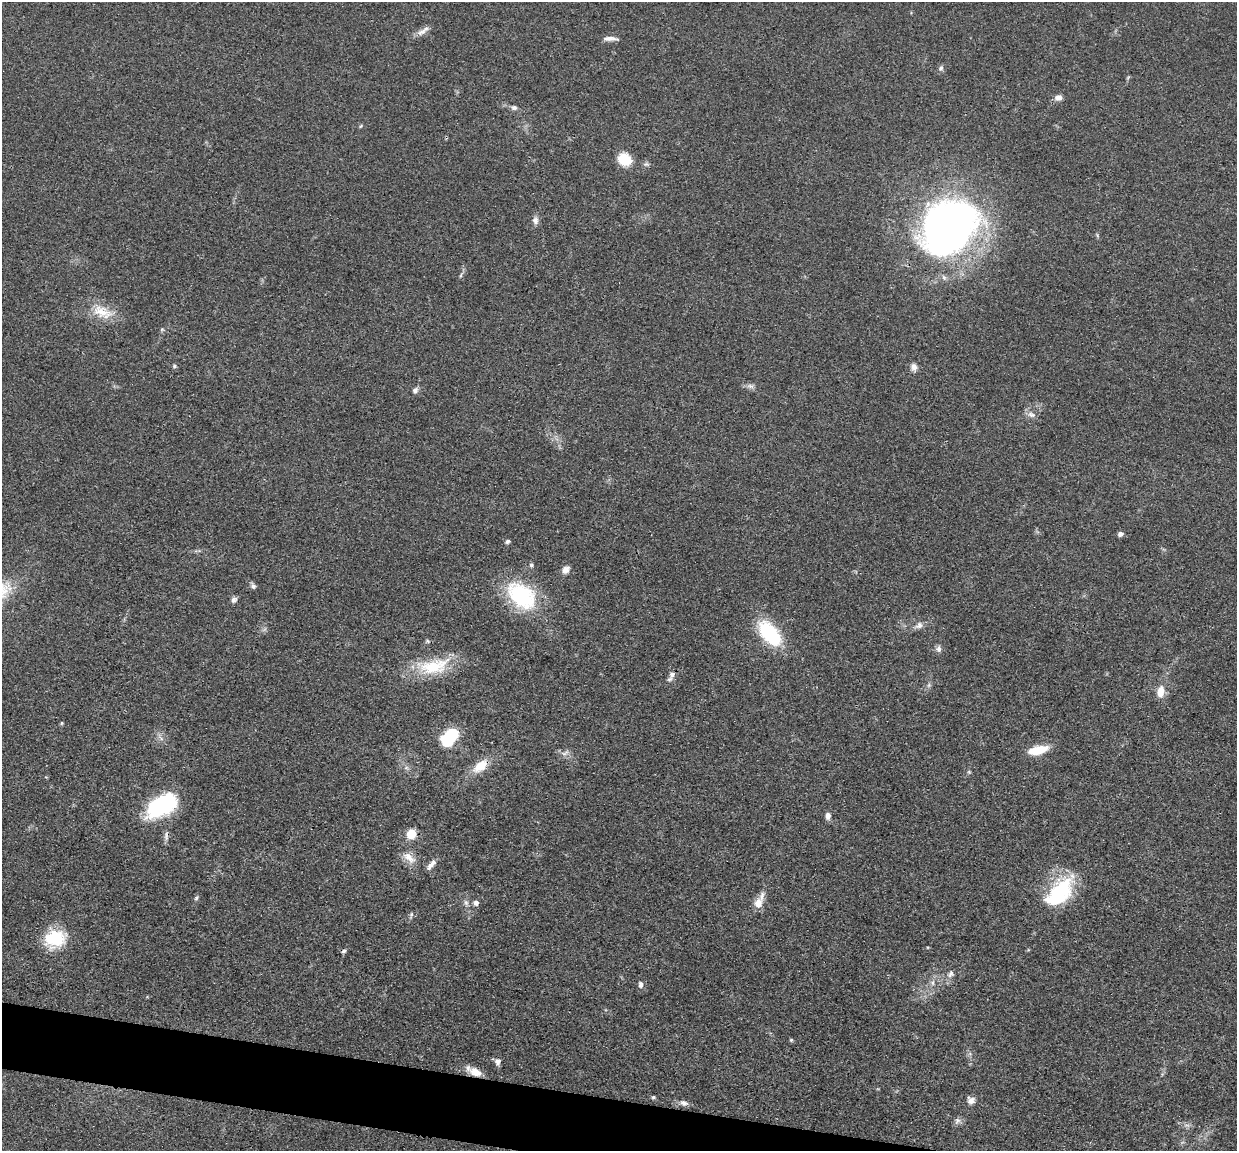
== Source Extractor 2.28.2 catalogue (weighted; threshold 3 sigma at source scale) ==
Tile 6 of 4 x 4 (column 2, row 2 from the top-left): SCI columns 1240-2474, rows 2548-3696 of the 4950 x 4974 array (HDU 1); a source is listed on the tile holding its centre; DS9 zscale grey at full resolution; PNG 1239 x 1153 px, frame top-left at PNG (2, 2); no overlay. Shown black and unused: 3% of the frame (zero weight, under 3 of 4 exposures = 1% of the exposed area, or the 3 px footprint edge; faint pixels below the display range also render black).
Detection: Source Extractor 2.28.2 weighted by HDU 2 'WHT'; one run over the whole footprint, this tile lists its part. Background 0.0475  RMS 0.005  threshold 0.0223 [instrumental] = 3 sigma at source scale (4.5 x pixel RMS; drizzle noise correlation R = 1.50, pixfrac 1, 0.05/0.05 arcsec/px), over >= 5 px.
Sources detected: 61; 1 inside a brighter object's white glare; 1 cosmic-ray / hot-pixel residue — not listed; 1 inside a brighter listed object's ellipse — not listed separately; the other 58 listed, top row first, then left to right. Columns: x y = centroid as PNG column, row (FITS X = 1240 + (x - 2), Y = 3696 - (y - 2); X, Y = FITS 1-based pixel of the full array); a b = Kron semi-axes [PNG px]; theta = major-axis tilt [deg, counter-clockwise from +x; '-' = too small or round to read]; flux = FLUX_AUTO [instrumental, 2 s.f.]
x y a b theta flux
423 31 16 7 24 3.2
610 38 19 5 -1 2.6
941 68 8 6 65 1.3
1059 98 9 6 7 2.7
514 108 8 6 -12 1.5
624 159 12 10 -30 15
535 220 10 8 -83 2.2
949 226 50 40 44 300
1097 235 6 4 -72 0.65
461 275 6 4 71 0.74
102 312 32 14 -24 11
174 366 5 5 - 0.8
914 367 10 8 -69 2.4
750 386 11 5 -18 1.8
415 390 7 6 - 1.8
1031 415 12 7 -18 2.3
1120 534 5 5 - 2
507 541 6 4 22 1.2
531 565 6 5 - 0.87
566 570 11 8 44 2.8
253 586 7 6 - 1.5
521 595 41 27 -40 40
234 600 8 7 - 1.7
919 625 12 8 35 2.4
770 633 27 15 -49 37
939 649 8 7 - 1.9
434 666 42 19 12 24
672 674 10 8 65 2.5
1161 691 16 9 81 5.8
62 723 4 4 - 0.59
450 737 16 9 51 38
1038 750 22 9 13 11
565 753 13 5 31 1.7
480 766 19 10 38 9.8
969 772 6 4 -45 0.63
161 805 30 16 28 56
828 816 8 6 83 2.4
411 834 9 8 - 8.2
166 836 14 5 86 1.9
409 858 20 9 -40 5.5
431 865 16 6 49 2.8
1060 890 38 22 46 37
196 898 6 5 - 0.81
466 902 8 6 -69 1.4
476 903 7 6 - 1.7
758 903 14 11 71 4.8
411 914 7 5 70 1
55 939 24 19 15 22
951 974 11 6 65 2
933 983 9 4 82 1.4
641 985 8 6 -80 1.7
791 1040 5 5 - 0.66
498 1062 8 7 - 2.3
476 1072 16 9 -23 6.4
653 1097 6 4 21 0.67
971 1100 10 9 - 2.5
684 1103 12 7 -14 2.1
957 1121 10 7 45 1.7
Overlapping masked pixels (flux is a lower limit): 1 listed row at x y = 434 666